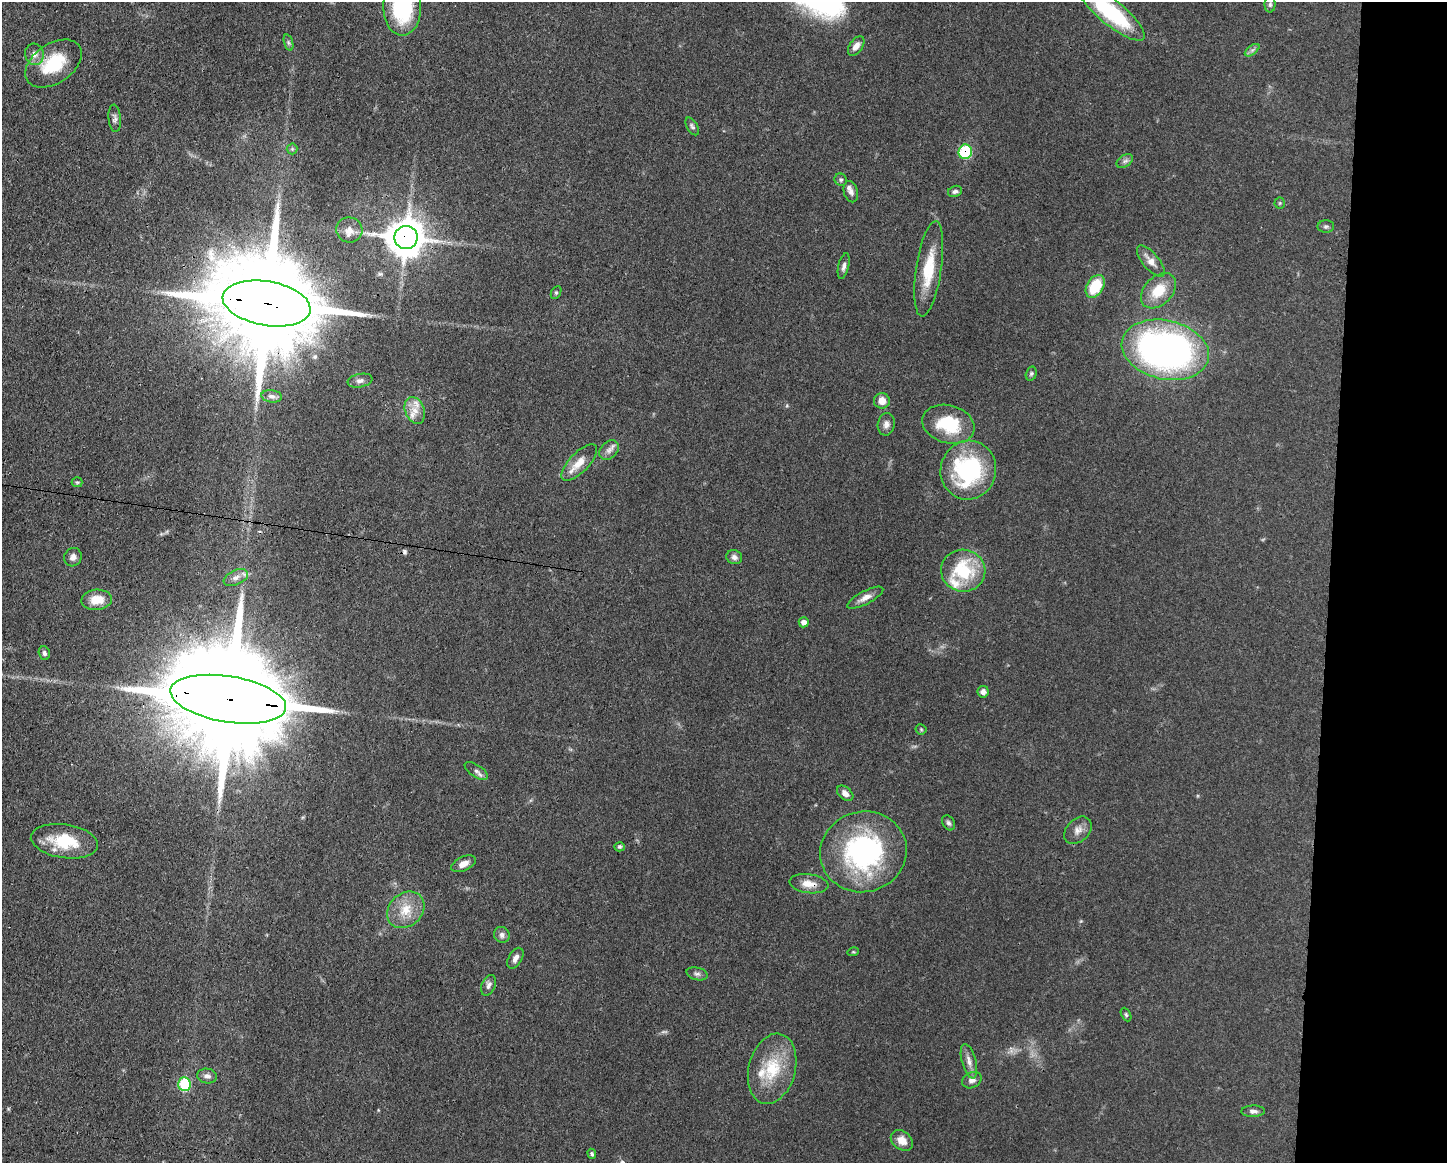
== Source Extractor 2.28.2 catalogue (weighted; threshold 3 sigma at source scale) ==
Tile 9 of 3 x 4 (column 3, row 3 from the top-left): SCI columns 3002-4446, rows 1166-2326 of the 4670 x 4656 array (HDU 1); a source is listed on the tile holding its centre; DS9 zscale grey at full resolution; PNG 1449 x 1165 px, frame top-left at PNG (2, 2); each listed source drawn as its Kron ellipse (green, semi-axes under 4 px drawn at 4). Shown black and unused: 8% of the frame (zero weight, under 3 of 4 exposures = <1% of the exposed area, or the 3 px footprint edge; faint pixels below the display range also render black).
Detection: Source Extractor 2.28.2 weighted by HDU 2 'WHT'; one run over the whole footprint, this tile lists its part. Background 0.0604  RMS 0.0042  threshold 0.0189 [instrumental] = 3 sigma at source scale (4.5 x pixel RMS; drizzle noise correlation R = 1.50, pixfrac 1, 0.05/0.05 arcsec/px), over >= 5 px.
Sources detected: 83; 1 too faint to see at this stretch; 3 cosmic-ray / hot-pixel residue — neither listed nor drawn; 5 inside a brighter listed object's ellipse — not listed separately; the other 74 listed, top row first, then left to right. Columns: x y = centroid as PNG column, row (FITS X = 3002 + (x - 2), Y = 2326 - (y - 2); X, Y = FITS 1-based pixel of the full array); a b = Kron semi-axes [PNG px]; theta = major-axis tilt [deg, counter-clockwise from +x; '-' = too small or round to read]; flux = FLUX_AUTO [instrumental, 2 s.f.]
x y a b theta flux
1270 4 8 5 89 0.92
402 8 28 19 -90 39
1111 12 42 12 -39 40
288 43 8 3 -71 0.73
856 46 11 6 55 2.7
1252 50 8 4 37 1.2
34 54 11 9 -78 2.8
54 64 31 19 34 20
115 118 13 6 -85 1.6
692 126 10 5 -59 1
292 149 5 5 - 0.78
965 152 7 6 - 26
1125 161 9 5 35 1.3
841 180 6 6 - 0.84
955 191 7 5 22 1.1
851 192 11 7 -74 1.8
1280 203 5 5 - 0.53
1326 226 8 6 1 0.97
349 230 13 12 - 4.1
406 237 11 11 - 1100
1151 261 19 8 -49 3.8
844 266 13 5 76 1.6
929 269 48 12 81 16
1095 286 12 8 59 15
1158 291 21 14 45 11
556 292 7 5 63 0.71
267 303 44 22 -10 14000
1165 350 44 29 -13 180
1031 374 7 5 74 0.78
360 381 12 6 11 1.8
272 396 10 6 -7 1.6
882 401 8 8 - 3.7
415 410 14 9 -69 4.1
886 424 11 8 81 2
948 424 26 19 -15 21
609 450 11 8 45 2.3
579 462 23 9 46 6.2
968 470 29 27 75 51
77 482 5 5 - 0.62
73 557 9 8 - 1.9
734 557 8 7 - 1.7
963 571 22 21 - 25
236 578 13 7 25 2.6
865 598 20 6 27 3.1
97 600 15 10 5 6.9
804 622 5 5 - 2.2
44 653 7 5 -75 1.2
983 692 6 5 - 1.9
228 699 58 23 -9 19000
921 729 5 5 - 0.57
476 771 13 6 -33 1.6
845 793 9 6 -41 2.5
948 823 8 6 -57 1.1
1078 830 16 11 45 3.3
64 841 34 16 -8 18
620 847 5 4 - 0.68
863 852 43 40 16 75
463 864 13 7 25 3.2
809 884 19 9 -8 5.1
406 910 20 16 42 9.4
502 935 8 7 - 1.7
853 952 6 3 17 0.45
515 958 11 6 61 2.3
697 974 10 6 -16 1.4
489 985 11 6 67 1.7
1126 1015 7 4 -63 0.69
969 1061 18 7 -75 2.9
772 1069 36 23 76 20
207 1076 10 7 -9 1.9
972 1080 10 7 25 2.1
184 1084 7 6 - 28
1253 1111 12 5 1 1.7
902 1140 12 9 -38 4.3
592 1154 5 4 - 0.81
Overlapping masked pixels (flux is a lower limit): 5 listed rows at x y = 965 152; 406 237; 267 303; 228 699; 809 884
Isophote crosses this tile's border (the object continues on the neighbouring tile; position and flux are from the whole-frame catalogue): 2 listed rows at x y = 402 8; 1111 12